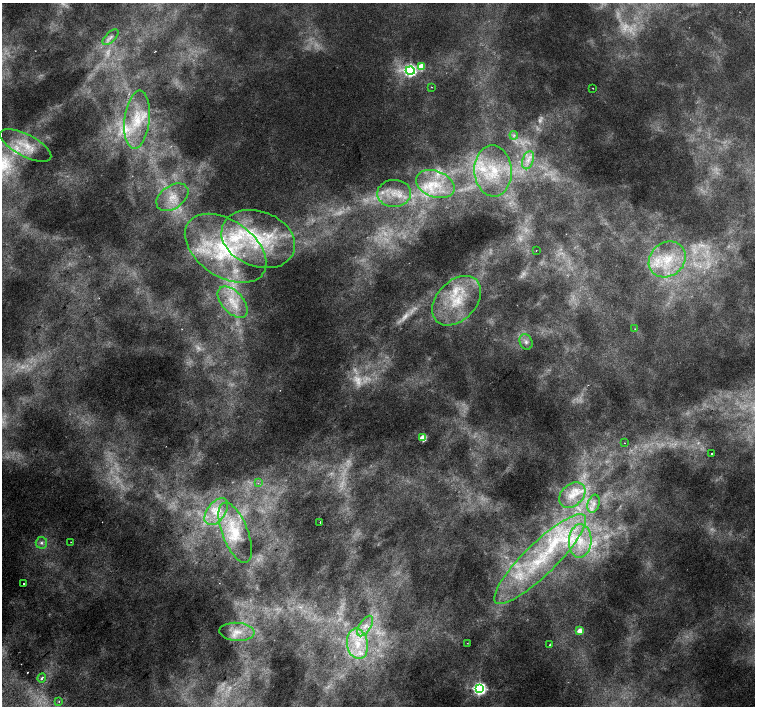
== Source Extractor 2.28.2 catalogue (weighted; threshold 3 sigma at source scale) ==
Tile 7 of 4 x 4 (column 3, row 2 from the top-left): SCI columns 3056-4560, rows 3014-4420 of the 6117 x 6089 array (HDU 1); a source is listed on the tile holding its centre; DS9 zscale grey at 2 x 2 block average (1 PNG px = mean of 2 x 2 image px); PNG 757 x 708 px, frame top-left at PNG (2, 3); each listed source drawn as its Kron ellipse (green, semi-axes under 4 px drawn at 4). Shown black and unused: <1% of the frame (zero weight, under 2 of 3 exposures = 3% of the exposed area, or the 3 px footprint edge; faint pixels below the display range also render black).
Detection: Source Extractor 2.28.2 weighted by HDU 2 'WHT'; one run over the whole footprint, this tile lists its part. Background 0.00604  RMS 0.0037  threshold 0.0168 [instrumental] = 3 sigma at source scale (4.5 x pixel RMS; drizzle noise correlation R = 1.50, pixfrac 1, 0.0396/0.0396 arcsec/px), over >= 5 px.
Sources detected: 88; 26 too faint to see at this stretch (2 x 2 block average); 1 cosmic-ray / hot-pixel residue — neither listed nor drawn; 17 inside a brighter listed object's ellipse — not listed separately; the other 44 listed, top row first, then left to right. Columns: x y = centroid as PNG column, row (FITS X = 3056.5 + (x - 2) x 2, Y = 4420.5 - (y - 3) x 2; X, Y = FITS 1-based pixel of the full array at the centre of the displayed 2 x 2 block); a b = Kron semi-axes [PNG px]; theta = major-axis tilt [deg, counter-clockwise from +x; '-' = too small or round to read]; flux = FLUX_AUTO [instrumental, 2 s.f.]
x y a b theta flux
110 37 10 5 45 4.2
421 67 3 3 - 40
410 70 4 4 - 250
431 87 2 2 - 0.59
593 88 2 2 - 0.45
137 120 29 12 84 30
514 135 4 2 - 1.1
26 145 28 11 -28 24
528 160 9 5 73 6.3
493 171 25 19 -86 42
435 184 20 13 -21 28
394 193 17 13 3 20
172 197 18 11 35 18
258 239 38 27 -21 83
226 248 45 28 -34 100
536 250 2 2 - 0.27
667 259 19 16 41 33
457 301 29 19 46 49
233 302 19 10 -47 20
635 329 3 2 - 0.75
526 342 8 6 -65 4.3
423 438 3 3 - 44
624 443 2 2 - 0.64
712 453 2 2 - 1.1
258 483 2 2 - 0.69
572 495 15 10 41 13
593 504 9 5 71 4.5
216 512 15 9 53 14
320 522 2 2 - 0.57
235 533 32 13 -69 26
580 541 17 11 87 23
71 542 2 2 - 0.43
41 543 6 6 - 3.5
540 559 62 16 44 100
24 584 2 2 - 0.86
365 626 11 5 57 7.5
580 631 3 3 - 20
237 632 17 9 -4 14
467 643 2 2 - 0.27
357 644 15 10 -81 23
550 645 2 2 - 0.93
42 678 4 2 - 2.2
479 688 4 4 - 320
59 701 2 2 - 0.91
Diffuse or blended objects may show on this block-average render without a row.